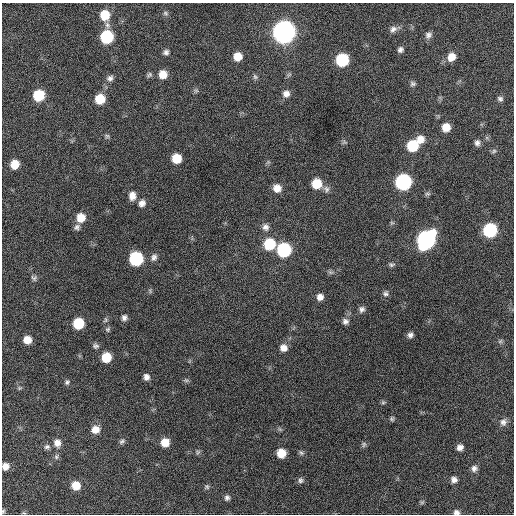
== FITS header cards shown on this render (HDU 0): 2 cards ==
NAXIS1  =                  512 / Axis length
NAXIS2  =                  512 / Axis length

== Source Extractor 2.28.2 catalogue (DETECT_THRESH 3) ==
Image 512 x 512 px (HDU 0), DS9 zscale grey, 1 PNG px = 1 image px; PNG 516 x 516 px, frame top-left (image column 1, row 512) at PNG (2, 3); no overlay
Background 254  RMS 16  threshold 47.5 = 3 sigma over >= 5 px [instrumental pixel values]
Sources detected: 94; all 94 listed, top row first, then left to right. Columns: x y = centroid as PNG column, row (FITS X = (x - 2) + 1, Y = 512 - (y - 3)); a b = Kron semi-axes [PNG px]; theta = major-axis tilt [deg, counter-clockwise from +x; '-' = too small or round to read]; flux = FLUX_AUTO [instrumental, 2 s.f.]
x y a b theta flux
165 13 7 6 - 2300
105 15 10 9 - 23000
107 25 9 6 -63 3700
393 29 10 8 43 4700
284 32 10 10 - 920000
428 35 10 8 52 4300
107 37 9 8 - 77000
400 49 7 6 - 3400
166 52 7 6 - 3200
238 56 8 8 - 12000
451 57 10 9 - 11000
342 60 9 8 - 73000
163 74 8 8 - 12000
149 75 7 6 - 2300
255 77 8 6 -55 2400
110 78 9 7 26 4100
413 84 8 6 -1 2700
196 90 7 4 -1 1900
286 94 9 8 - 6100
39 95 8 8 - 40000
100 99 8 8 - 24000
500 99 8 7 - 3000
446 127 8 7 - 14000
107 136 6 6 - 1900
420 139 10 9 - 10000
477 143 7 7 - 4000
413 146 9 8 - 44000
494 151 7 5 36 2100
177 158 8 8 - 20000
14 164 8 7 - 16000
403 182 9 9 - 200000
317 184 9 9 - 25000
277 188 10 9 - 9600
326 189 10 7 -65 3900
427 194 7 5 13 2100
132 196 11 9 88 8000
142 203 9 8 - 5800
81 217 9 9 - 15000
392 223 6 4 -18 1400
77 227 9 7 37 3400
266 227 9 8 - 5100
490 230 9 8 - 100000
426 240 11 9 54 340000
269 244 9 9 - 45000
284 250 9 9 - 100000
154 257 10 8 71 4300
136 259 9 9 - 100000
391 265 8 5 -3 2300
330 272 7 5 -11 2300
34 278 8 7 - 2700
150 291 7 4 -58 1600
386 293 9 8 - 3200
320 297 8 7 - 6400
362 309 8 7 - 3800
124 318 8 7 - 3700
105 320 8 5 82 2100
345 321 8 8 - 4300
78 323 8 8 - 38000
108 329 7 6 - 2200
410 335 6 6 - 3700
27 340 7 7 - 11000
500 341 7 5 31 1900
96 346 8 6 -11 2900
283 348 9 8 - 7400
106 357 8 7 - 25000
146 377 7 6 - 4700
186 380 6 6 - 1900
67 382 7 6 - 2400
19 388 6 4 45 1500
383 402 6 5 - 1700
392 419 6 6 - 2000
503 422 10 9 - 4800
95 429 10 9 - 10000
122 441 9 6 39 2700
165 442 8 8 - 14000
57 443 11 9 -77 7300
364 444 8 6 76 2300
47 447 8 7 - 3300
460 447 7 6 - 5200
198 452 8 5 61 2000
281 453 7 7 - 18000
301 453 8 5 -48 2300
56 457 8 6 -90 2500
5 466 7 7 - 7000
474 468 8 8 - 4500
300 480 8 7 - 3200
454 480 8 7 - 4800
76 485 8 8 - 16000
207 487 7 7 - 2200
227 498 7 7 - 3000
422 502 7 4 19 1500
3 511 6 5 - 1600
456 512 7 6 - 3400
24 513 6 3 -1 1300
At the frame edge (FLAGS 8, measured only in part): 3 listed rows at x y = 5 466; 3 511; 456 512